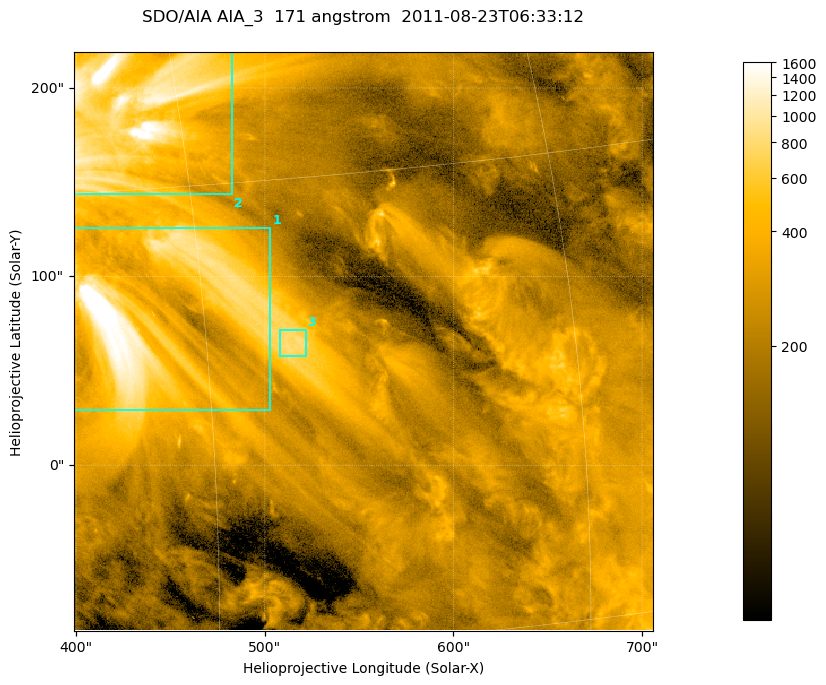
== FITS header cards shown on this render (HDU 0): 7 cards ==
TELESCOP= 'SDO/AIA '
INSTRUME= 'AIA_3   '
WAVELNTH=                  171
WAVEUNIT= 'angstrom'
DATE-OBS= '2011-08-23T06:33:12.34'
CTYPE1  = 'HPLN-TAN'
CTYPE2  = 'HPLT-TAN'

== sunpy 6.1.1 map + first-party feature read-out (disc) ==
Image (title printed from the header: SDO/AIA AIA_3  171 angstrom  2011-08-23T06:33:12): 512 x 512 px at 0.599 arcsec/px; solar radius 949 arcsec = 1582 px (partial field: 3.3% of the solar disc is inside the frame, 100% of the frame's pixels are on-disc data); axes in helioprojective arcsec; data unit not stated in the header (colour bar unlabelled)
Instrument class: DISC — disc imager (sunpy class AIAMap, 171 A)
Bright regions (active regions / flare kernels): reference = the on-disc median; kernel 5 px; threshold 5 sigma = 512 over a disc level ~234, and >= 1.15x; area >= 262 px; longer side >= 6 px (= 3.6 arcsec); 3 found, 3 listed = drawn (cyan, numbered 1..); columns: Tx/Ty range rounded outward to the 2 arcsec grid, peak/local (2 s.f.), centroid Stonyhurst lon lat
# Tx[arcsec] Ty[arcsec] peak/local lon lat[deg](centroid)
1 398..504 28..126 9.8 +28 +11
2 398..484 144..220 7.9 +28 +18
3 508..522 58..72 3.6 +33 +10